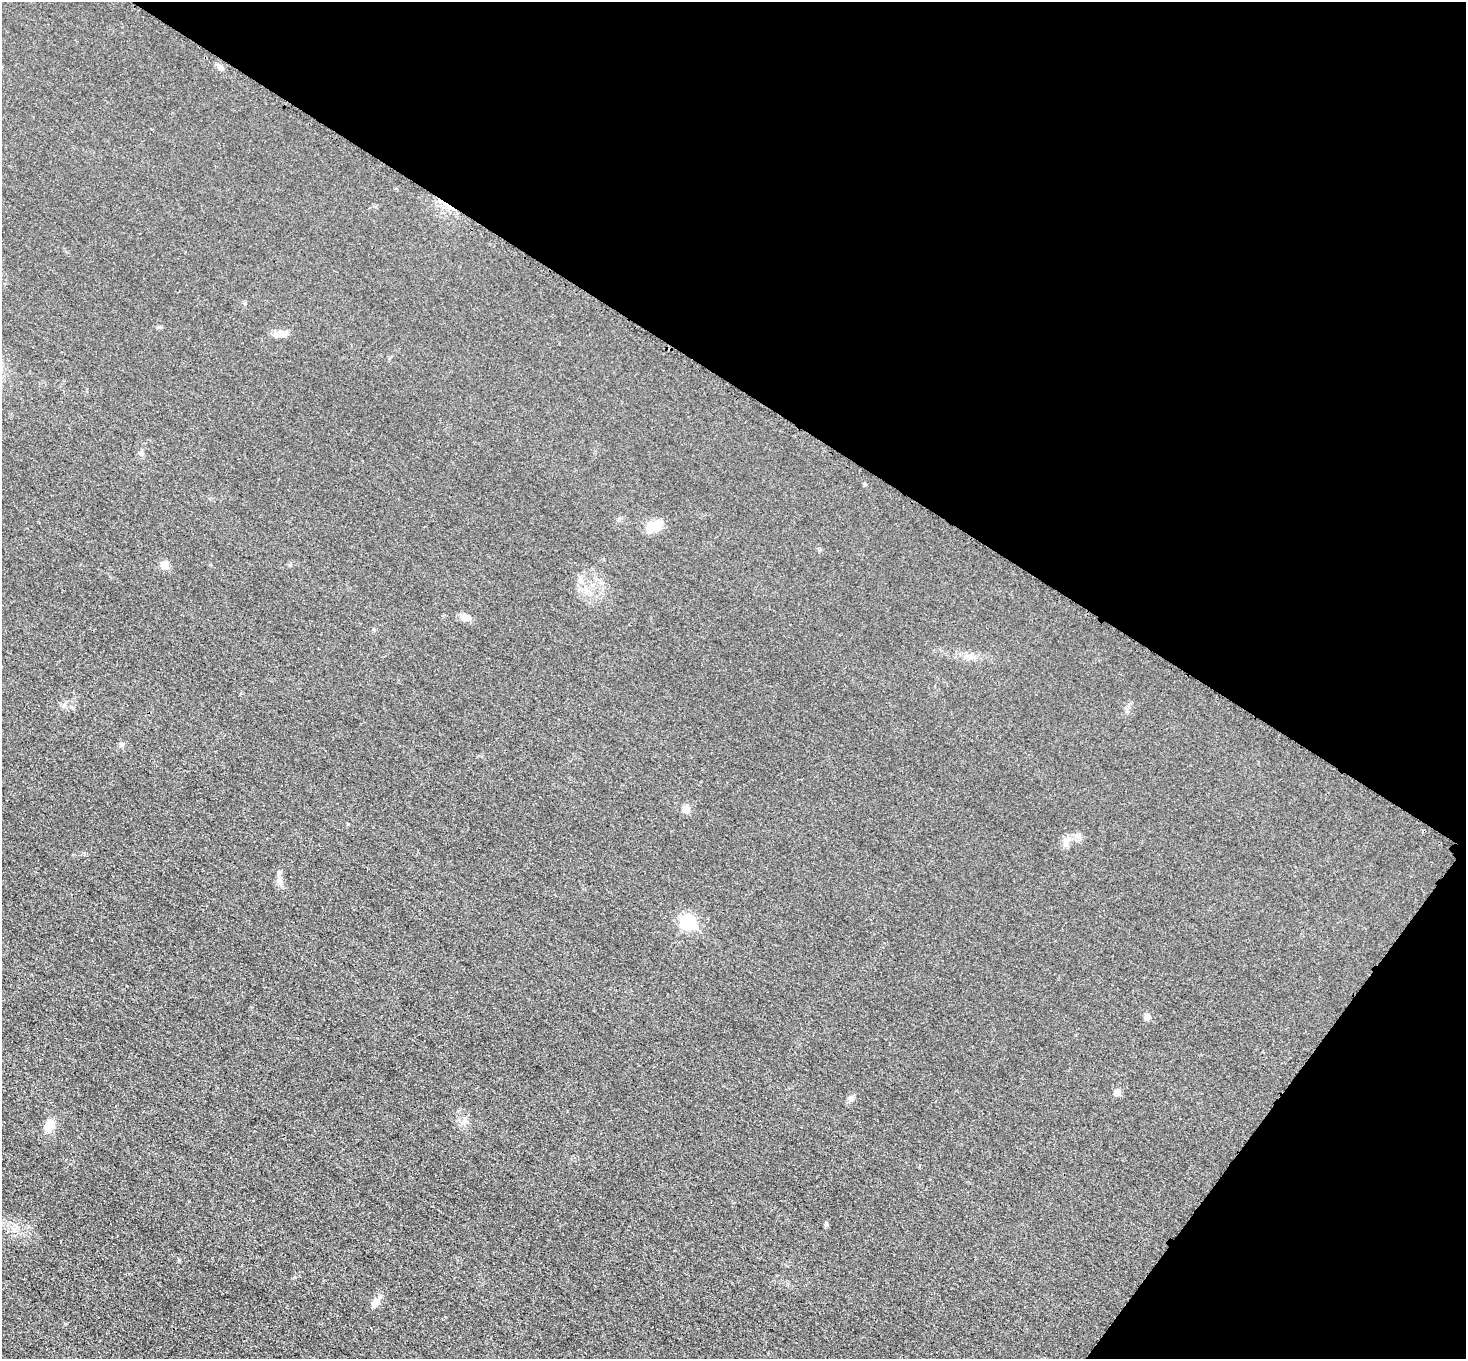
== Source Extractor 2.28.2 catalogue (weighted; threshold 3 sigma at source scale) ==
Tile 8 of 4 x 4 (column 4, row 2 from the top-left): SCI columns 4408-5871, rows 3020-4376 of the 5883 x 5891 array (HDU 1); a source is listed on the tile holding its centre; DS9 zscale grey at full resolution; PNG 1468 x 1361 px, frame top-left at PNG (2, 2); no overlay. Shown black and unused: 33% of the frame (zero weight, under 3 of 4 exposures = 1% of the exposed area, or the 3 px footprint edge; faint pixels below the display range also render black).
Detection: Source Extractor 2.28.2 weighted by HDU 2 'WHT'; one run over the whole footprint, this tile lists its part. Background 0.0219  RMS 0.0061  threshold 0.0276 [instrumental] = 3 sigma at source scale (4.5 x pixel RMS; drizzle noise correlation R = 1.50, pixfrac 1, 0.05/0.05 arcsec/px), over >= 5 px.
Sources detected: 19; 1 inside a brighter object's white glare — not listed; the other 18 listed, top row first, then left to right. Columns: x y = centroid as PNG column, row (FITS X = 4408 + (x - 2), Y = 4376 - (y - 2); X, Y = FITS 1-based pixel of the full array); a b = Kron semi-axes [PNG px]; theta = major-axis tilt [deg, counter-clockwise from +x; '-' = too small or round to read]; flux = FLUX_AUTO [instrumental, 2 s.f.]
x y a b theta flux
221 67 10 4 -21 1.7
159 327 7 4 -7 0.91
141 453 6 5 - 1.1
865 484 5 4 - 0.81
658 524 16 11 27 6.4
164 565 6 6 - 10
466 617 11 8 -8 5
121 745 7 7 - 1.5
686 809 10 8 -68 3.3
348 824 3 3 - 0.46
1066 842 14 8 82 3.7
280 881 14 6 -76 2.8
688 922 7 7 - 74
1147 1017 8 6 82 2.4
1117 1092 5 5 - 5.7
850 1098 9 7 48 1.8
49 1125 14 9 62 7.4
376 1302 12 9 41 4
Unlisted compact peaks at least as high as the median listed source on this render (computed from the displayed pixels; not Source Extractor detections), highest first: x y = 826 1223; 179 1260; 289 565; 64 705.